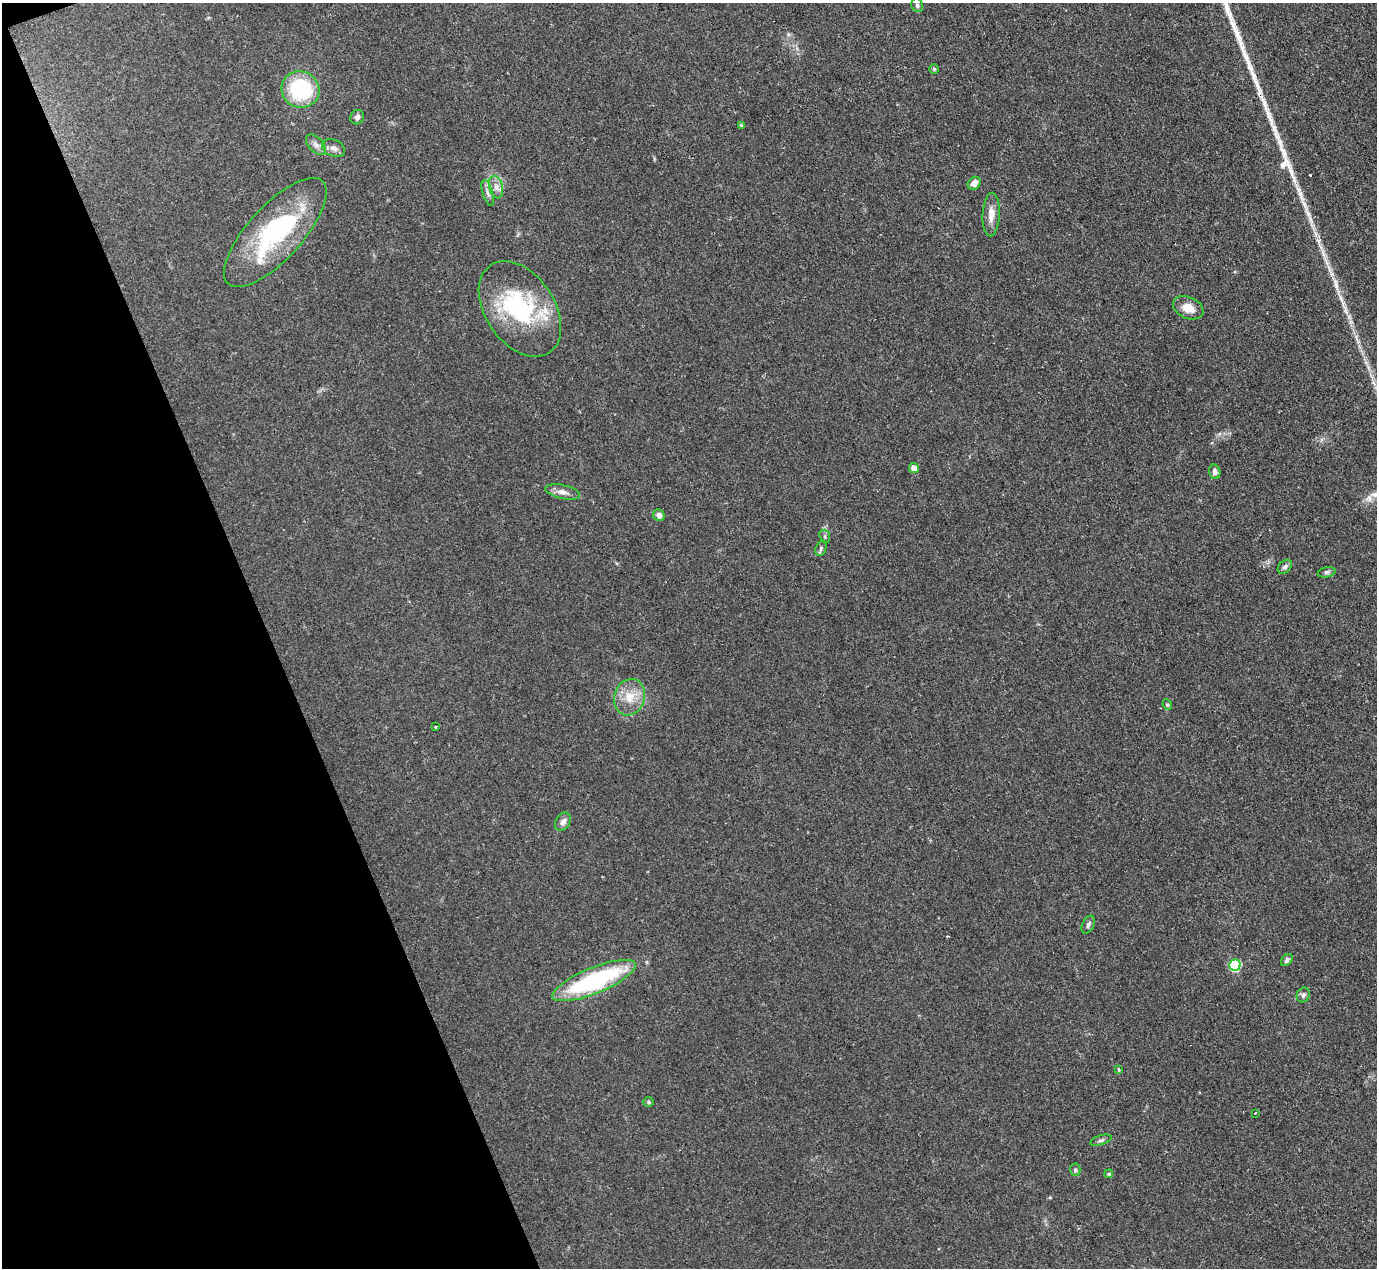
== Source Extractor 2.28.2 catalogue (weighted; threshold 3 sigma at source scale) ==
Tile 5 of 4 x 4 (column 1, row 2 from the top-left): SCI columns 1-1375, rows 2681-3946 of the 5506 x 5493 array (HDU 1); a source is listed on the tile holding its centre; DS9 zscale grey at full resolution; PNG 1379 x 1270 px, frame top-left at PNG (2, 3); each listed source drawn as its Kron ellipse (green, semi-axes under 4 px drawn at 4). Shown black and unused: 19% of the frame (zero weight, under 2 of 3 exposures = <1% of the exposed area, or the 3 px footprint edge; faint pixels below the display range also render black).
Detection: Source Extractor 2.28.2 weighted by HDU 2 'WHT'; one run over the whole footprint, this tile lists its part. Background 0.0744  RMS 0.0056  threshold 0.025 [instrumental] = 3 sigma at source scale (4.5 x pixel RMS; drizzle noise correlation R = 1.50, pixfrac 1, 0.05/0.05 arcsec/px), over >= 5 px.
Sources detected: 42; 1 inside a brighter object's white glare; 4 long thin detections or spike segments (spike, bleed or trail) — neither listed nor drawn; the other 37 listed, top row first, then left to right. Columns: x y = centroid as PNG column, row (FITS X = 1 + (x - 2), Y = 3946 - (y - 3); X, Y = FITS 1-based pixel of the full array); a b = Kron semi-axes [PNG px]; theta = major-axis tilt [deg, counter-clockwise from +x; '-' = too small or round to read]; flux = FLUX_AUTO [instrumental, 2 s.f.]
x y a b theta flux
917 5 7 5 -68 1.2
934 69 4 4 - 0.77
300 89 19 18 - 43
357 117 7 6 - 2
741 126 4 3 - 1
316 144 12 7 -46 2.8
334 148 12 8 -25 3
974 183 7 5 45 3.7
496 187 11 6 -75 3.3
488 193 13 5 -74 2.3
991 214 22 8 87 6
275 233 70 27 48 74
1188 308 16 10 -24 6.9
520 309 53 34 -56 62
914 468 5 5 - 4.2
1215 472 7 5 -76 2.2
562 492 17 7 -12 4.1
659 515 6 5 - 3.2
825 536 7 5 -71 1.1
821 548 8 5 72 1.1
1285 567 8 6 44 1.6
1327 572 9 5 12 1.3
630 697 18 15 72 11
1167 705 5 4 - 0.79
435 727 3 2 - 0.49
563 822 10 7 57 2.9
1088 925 9 5 63 1.6
1287 960 7 5 49 1.6
1235 965 5 5 - 45
594 980 45 13 22 76
1303 995 8 6 62 1.7
1119 1069 4 3 - 2.4
649 1102 5 5 - 0.89
1255 1113 3 2 - 0.67
1101 1140 11 5 17 1.5
1075 1170 6 5 - 1
1109 1174 4 3 - 1